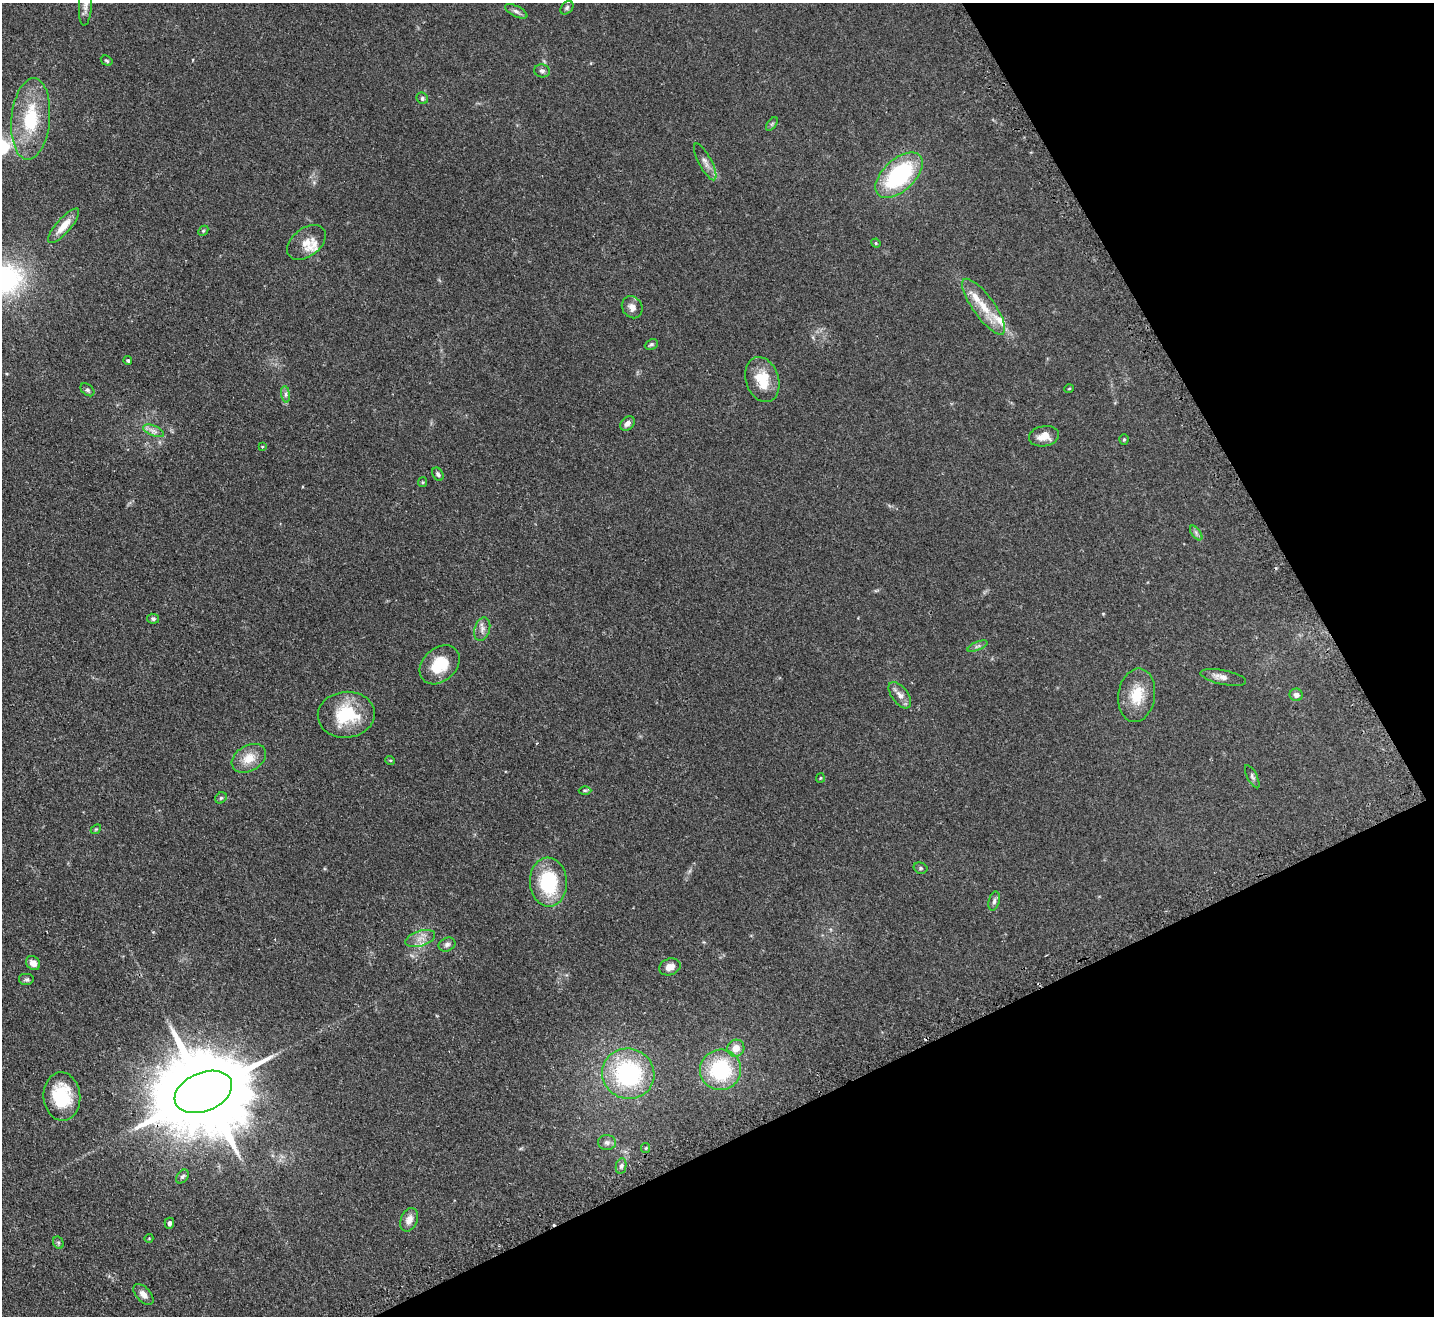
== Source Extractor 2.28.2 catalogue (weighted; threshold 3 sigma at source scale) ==
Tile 12 of 4 x 4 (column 4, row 3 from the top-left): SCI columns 4334-5765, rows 1514-2827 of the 5799 x 5790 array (HDU 1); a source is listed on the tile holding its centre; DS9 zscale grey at full resolution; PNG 1436 x 1318 px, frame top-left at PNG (2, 3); each listed source drawn as its Kron ellipse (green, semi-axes under 4 px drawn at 4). Shown black and unused: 25% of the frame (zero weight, under 2 of 3 exposures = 4% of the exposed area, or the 3 px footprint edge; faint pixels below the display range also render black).
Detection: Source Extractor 2.28.2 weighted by HDU 2 'WHT'; one run over the whole footprint, this tile lists its part. Background 0.11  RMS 0.0074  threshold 0.0335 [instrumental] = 3 sigma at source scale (4.5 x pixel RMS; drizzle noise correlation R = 1.50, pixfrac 1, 0.05/0.05 arcsec/px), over >= 5 px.
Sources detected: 73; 2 cosmic-ray / hot-pixel residue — neither listed nor drawn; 3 inside a brighter listed object's ellipse — not listed separately; the other 68 listed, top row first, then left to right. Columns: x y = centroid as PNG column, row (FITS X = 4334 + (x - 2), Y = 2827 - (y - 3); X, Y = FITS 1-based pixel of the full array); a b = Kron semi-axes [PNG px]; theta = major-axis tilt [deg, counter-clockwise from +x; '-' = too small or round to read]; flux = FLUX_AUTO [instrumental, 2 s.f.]
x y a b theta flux
85 5 20 6 87 3.8
567 8 7 5 47 1.4
516 11 12 5 -27 2.4
107 61 6 4 -31 1.2
542 71 8 6 -12 1.9
422 98 6 5 - 1.6
31 119 41 19 85 40
772 124 8 4 53 1.2
705 162 20 6 -62 4.8
899 175 28 16 43 75
64 226 22 7 49 9.2
203 231 6 4 46 1
306 242 22 14 38 11
876 243 5 4 - 0.69
632 307 11 10 - 4.7
984 307 33 11 -54 16
651 344 7 5 25 1.3
128 360 4 4 - 1.4
762 379 23 16 -72 18
1069 389 5 3 - 0.53
87 390 8 5 -40 1.5
286 394 8 4 -82 1.8
627 423 8 6 46 3.2
153 431 11 5 -22 3.1
1044 436 15 10 11 7.7
1124 439 5 4 - 0.94
262 447 3 3 - 0.84
438 474 7 5 -60 1.5
423 482 5 4 - 0.76
1196 533 8 4 -54 1.7
153 619 6 5 - 1.3
482 629 12 7 72 3.8
977 646 11 4 23 1.7
440 665 22 16 43 21
1223 677 23 7 -11 5.1
900 695 15 8 -53 4.9
1137 695 27 18 81 18
1296 695 6 6 - 3.1
346 715 28 23 5 34
249 758 18 13 30 11
390 760 5 3 - 0.68
1252 777 13 5 -63 1.8
820 778 5 4 - 0.71
585 790 6 4 -1 1
221 798 6 5 - 1.1
96 829 6 4 41 0.87
920 868 7 5 -15 1.3
548 882 24 18 -86 47
994 901 10 5 75 1.9
420 938 15 7 18 5.4
447 944 9 6 24 2.4
33 963 8 6 -46 5.5
670 967 11 8 19 5.5
27 980 8 6 0 1.6
736 1048 9 8 - 7.8
721 1070 20 20 - 55
628 1074 26 25 - 83
203 1092 30 19 23 14000
62 1096 24 18 -85 34
607 1143 9 7 -2 2.5
646 1148 5 4 - 0.81
621 1166 8 5 79 1.9
182 1176 8 5 50 1.6
409 1220 12 8 67 5.2
169 1223 5 5 - 2.1
149 1238 4 3 - 0.51
58 1243 6 5 - 1.3
143 1294 12 7 -47 4.5
Overlapping masked pixels (flux is a lower limit): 1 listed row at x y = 203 1092
Isophote crosses this tile's border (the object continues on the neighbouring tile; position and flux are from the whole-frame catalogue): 1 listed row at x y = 85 5